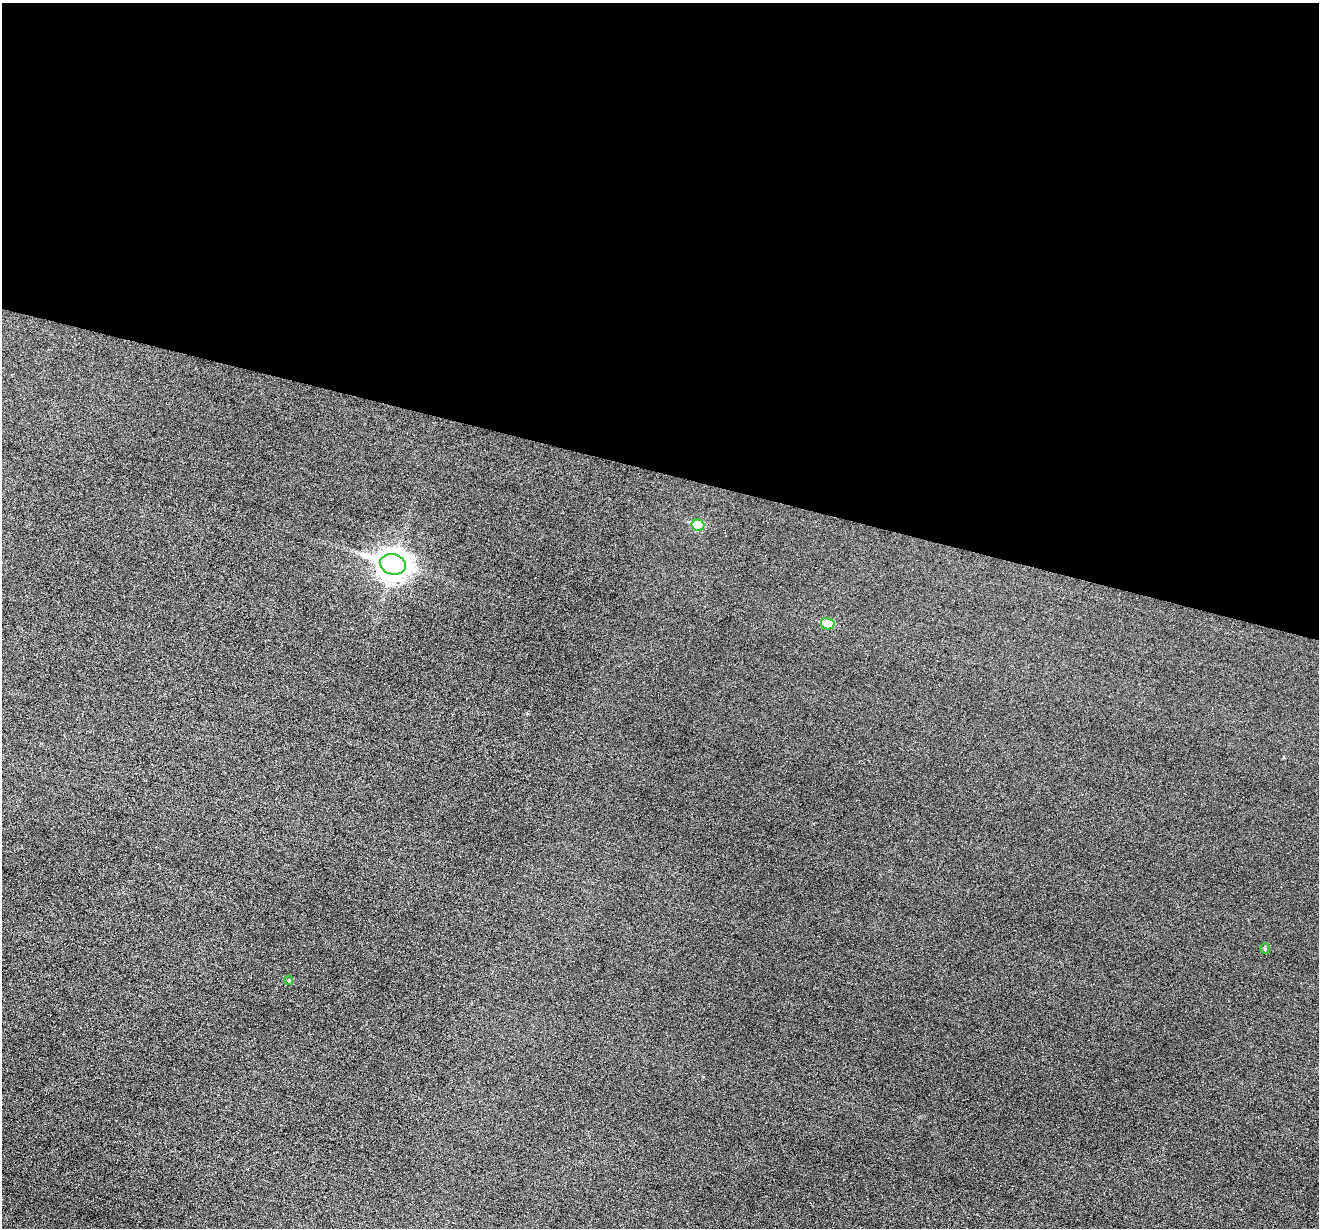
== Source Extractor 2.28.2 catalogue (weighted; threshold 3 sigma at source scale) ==
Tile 3 of 4 x 4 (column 3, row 1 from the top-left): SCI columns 2637-3953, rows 3810-5035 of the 5274 x 5294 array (HDU 1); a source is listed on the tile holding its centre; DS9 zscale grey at full resolution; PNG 1321 x 1230 px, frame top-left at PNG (2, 3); each listed source drawn as its Kron ellipse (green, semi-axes under 4 px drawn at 4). Shown black and unused: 38% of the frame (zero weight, under 3 of 6 exposures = <1% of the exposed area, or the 3 px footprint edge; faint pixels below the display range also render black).
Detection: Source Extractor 2.28.2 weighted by HDU 2 'WHT'; one run over the whole footprint, this tile lists its part. Background 0.0474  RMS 0.0055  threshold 0.0225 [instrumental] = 3 sigma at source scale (4.09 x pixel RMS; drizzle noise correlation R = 1.36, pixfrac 0.8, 0.05/0.05 arcsec/px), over >= 5 px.
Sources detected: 5; all 5 listed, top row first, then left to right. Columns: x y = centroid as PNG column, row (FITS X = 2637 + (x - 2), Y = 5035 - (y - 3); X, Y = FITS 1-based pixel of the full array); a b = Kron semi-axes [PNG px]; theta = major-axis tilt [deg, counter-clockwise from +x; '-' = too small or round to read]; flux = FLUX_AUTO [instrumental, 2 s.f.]
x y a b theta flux
698 525 6 5 - 17
393 564 13 10 -15 650
828 624 7 5 -12 10
1265 949 5 4 - 0.91
289 980 5 4 - 0.62